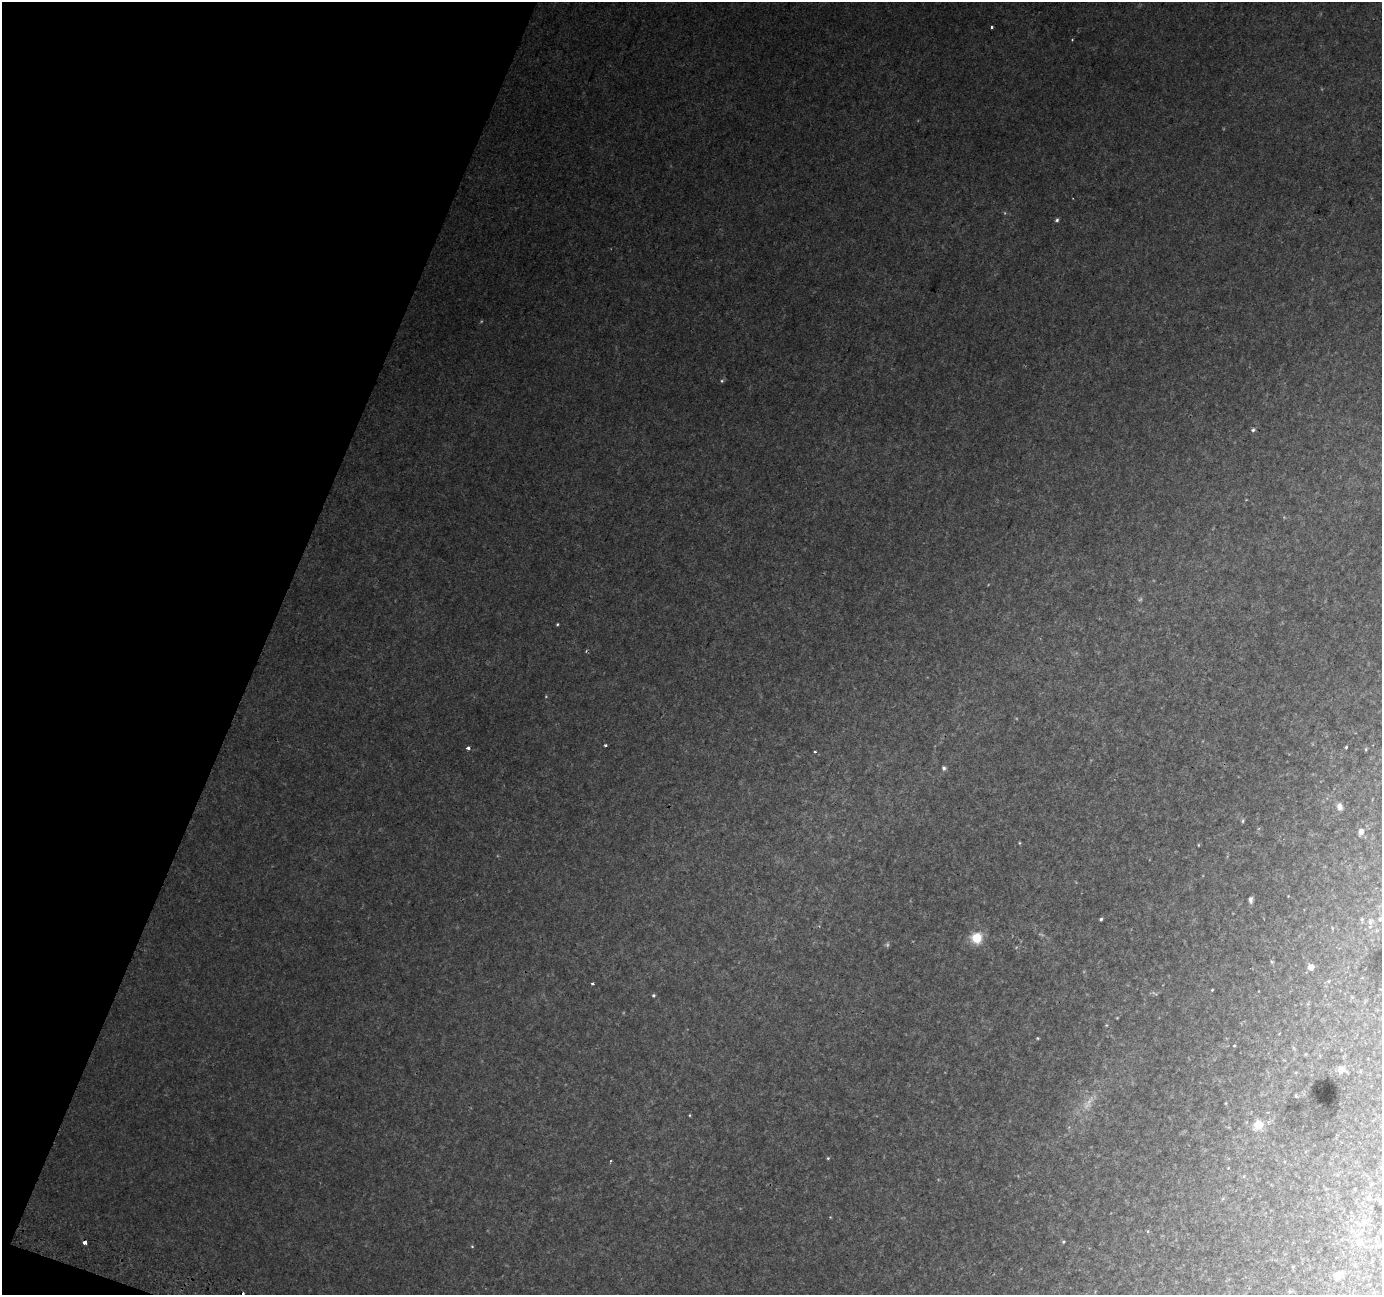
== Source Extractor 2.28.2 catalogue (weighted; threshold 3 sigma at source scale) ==
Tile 9 of 4 x 4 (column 1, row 3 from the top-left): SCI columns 24-1403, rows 1611-2903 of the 5557 x 5739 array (HDU 1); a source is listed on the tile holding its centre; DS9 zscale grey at full resolution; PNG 1384 x 1297 px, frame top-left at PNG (2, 2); no overlay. Shown black and unused: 19% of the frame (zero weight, under 2 of 3 exposures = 2% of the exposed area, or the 3 px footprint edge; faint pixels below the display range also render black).
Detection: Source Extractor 2.28.2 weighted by HDU 2 'WHT'; one run over the whole footprint, this tile lists its part. Background 0.0147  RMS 0.004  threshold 0.0178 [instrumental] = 3 sigma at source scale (4.5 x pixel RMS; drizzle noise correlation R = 1.50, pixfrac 1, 0.0396/0.0396 arcsec/px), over >= 5 px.
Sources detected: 74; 8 too faint to see at this stretch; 3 cosmic-ray / hot-pixel residue — not listed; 3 inside a brighter listed object's ellipse — not listed separately; the other 60 listed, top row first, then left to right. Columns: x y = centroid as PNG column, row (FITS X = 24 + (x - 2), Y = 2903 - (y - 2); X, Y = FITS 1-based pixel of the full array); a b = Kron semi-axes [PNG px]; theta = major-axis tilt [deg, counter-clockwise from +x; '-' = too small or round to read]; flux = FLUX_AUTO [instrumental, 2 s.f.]
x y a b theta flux
992 28 3 3 - 0.93
1072 40 3 3 - 0.31
1057 220 5 4 - 0.81
722 381 6 5 - 0.74
1253 430 5 5 - 0.9
557 624 4 3 - 0.47
605 745 3 3 - 1.2
1346 747 3 3 - 0.63
468 748 4 3 - 2
1366 749 6 4 89 0.43
944 768 5 5 - 1.1
1340 807 10 7 -73 2.3
1243 821 6 5 - 0.66
1361 832 7 5 67 2.9
1019 843 5 3 - 0.41
1198 845 4 3 - 0.36
1288 896 3 3 - 0.24
1251 900 7 4 90 1.5
1101 919 4 3 - 0.7
1362 919 7 3 -84 0.49
1380 919 7 6 - 0.87
1370 922 9 6 71 1.4
976 938 11 11 - 11
1272 962 5 4 - 0.54
1311 967 5 5 - 4.1
1328 981 5 4 - 0.53
593 984 3 3 - 1.5
1212 990 4 3 - 0.4
653 995 4 4 - 0.67
1117 1018 4 2 - 0.3
1106 1025 4 4 - 0.38
1037 1038 3 3 - 0.55
1234 1046 3 3 - 0.37
1305 1054 5 3 - 0.39
1342 1070 15 10 -19 3.1
1296 1096 4 3 - 0.47
1088 1103 29 11 59 7.3
1226 1103 5 3 - 0.31
690 1115 4 3 - 0.4
1258 1125 6 5 - 19
828 1158 4 4 - 0.47
611 1161 3 3 - 0.41
1228 1168 3 2 - 0.25
1244 1176 5 3 - 0.37
1371 1184 9 7 70 1.8
1380 1201 15 9 -37 3.9
1371 1207 8 7 - 1.5
830 1217 4 3 - 0.32
1362 1224 19 12 41 8.2
1148 1231 5 3 - 0.45
1381 1231 11 9 67 3
1063 1242 4 4 - 0.59
1359 1242 11 11 - 6.1
85 1243 4 3 - 3
472 1246 4 4 - 0.44
1379 1246 19 10 8 6.5
1293 1267 5 4 - 0.47
1338 1275 13 9 26 4.8
1370 1284 6 4 0 0.61
1290 1291 8 5 -19 0.71
Overlapping masked pixels (flux is a lower limit): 1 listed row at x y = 85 1243
Isophote crosses this tile's border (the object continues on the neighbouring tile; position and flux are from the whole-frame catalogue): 3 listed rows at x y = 1380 1201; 1381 1231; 1379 1246